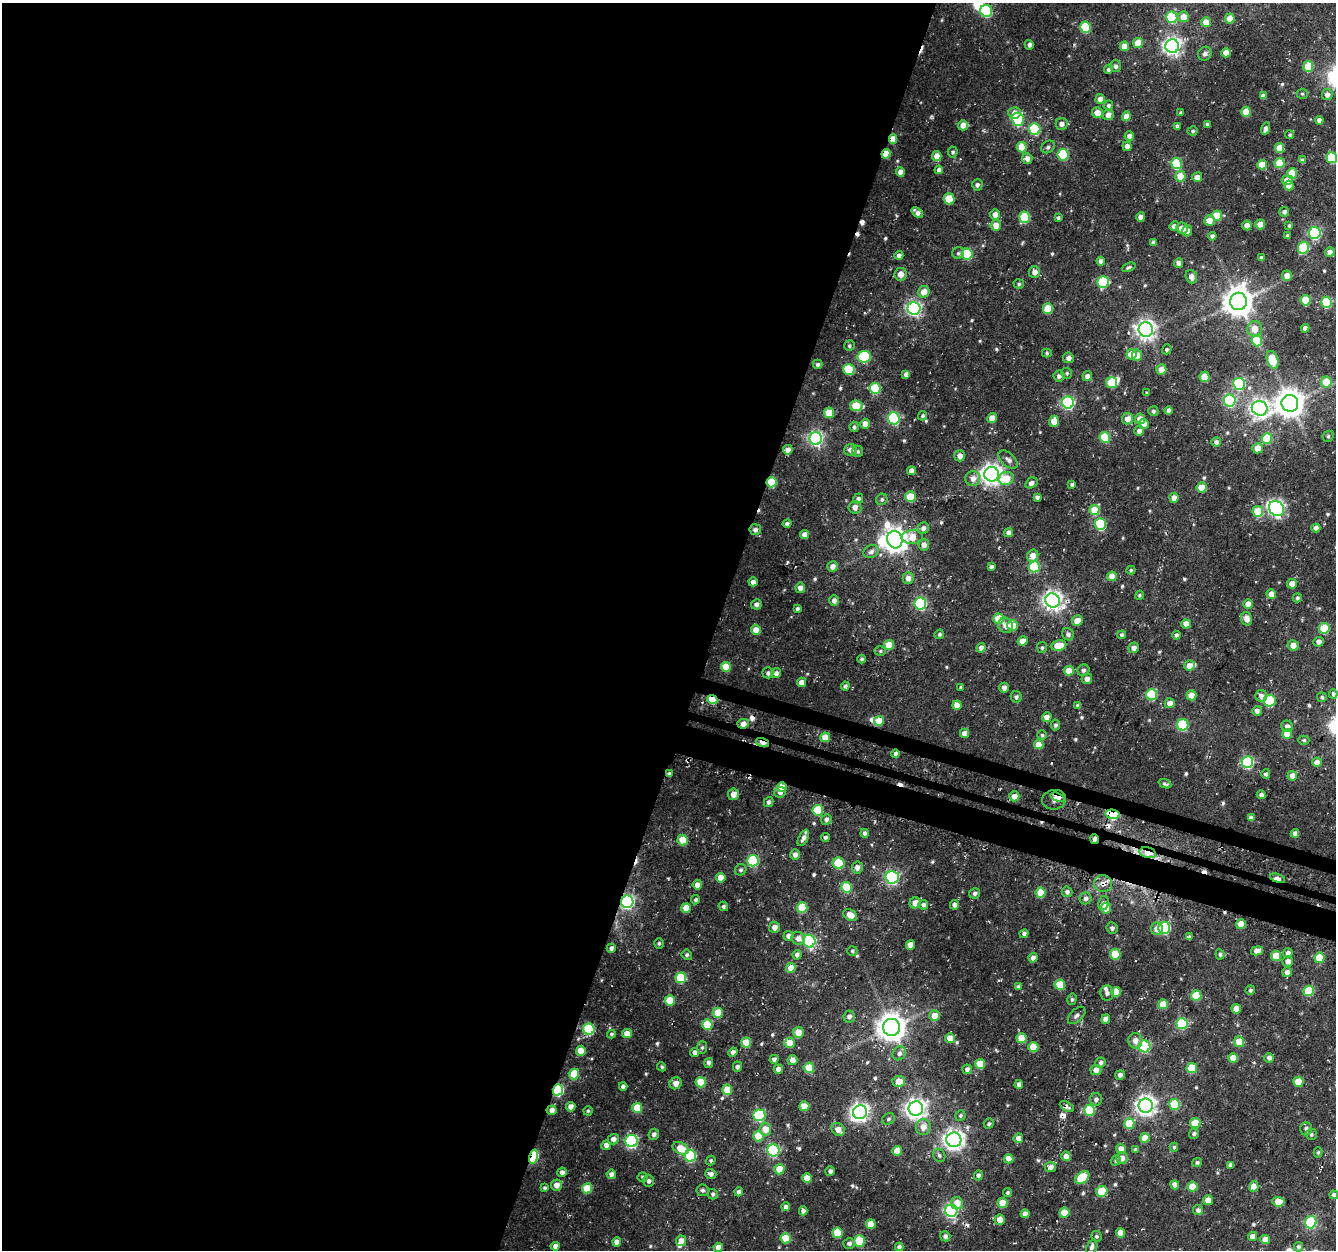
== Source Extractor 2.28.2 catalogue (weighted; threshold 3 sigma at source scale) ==
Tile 5 of 4 x 4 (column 1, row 2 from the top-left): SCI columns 31-1364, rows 2819-4066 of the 5390 x 5589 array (HDU 1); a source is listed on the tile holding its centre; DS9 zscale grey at full resolution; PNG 1338 x 1252 px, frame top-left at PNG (2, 3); each listed source drawn as its Kron ellipse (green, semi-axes under 4 px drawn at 4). Shown black and unused: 56% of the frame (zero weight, under 3 of 4 exposures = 4% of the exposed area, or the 3 px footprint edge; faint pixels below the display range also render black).
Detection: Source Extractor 2.28.2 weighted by HDU 2 'WHT'; one run over the whole footprint, this tile lists its part. Background 0.0431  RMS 0.0049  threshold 0.0219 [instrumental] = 3 sigma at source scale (4.5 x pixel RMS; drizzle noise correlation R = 1.50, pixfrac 1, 0.0396/0.0396 arcsec/px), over >= 5 px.
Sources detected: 577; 1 too faint to see at this stretch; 3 inside a brighter object's white glare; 15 cosmic-ray / hot-pixel residue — neither listed nor drawn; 4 inside a brighter listed object's ellipse — not listed separately; of the other 554, all 500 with FLUX_AUTO >= 0.714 (the completeness limit of this list) listed and drawn (54 fainter detections not listed), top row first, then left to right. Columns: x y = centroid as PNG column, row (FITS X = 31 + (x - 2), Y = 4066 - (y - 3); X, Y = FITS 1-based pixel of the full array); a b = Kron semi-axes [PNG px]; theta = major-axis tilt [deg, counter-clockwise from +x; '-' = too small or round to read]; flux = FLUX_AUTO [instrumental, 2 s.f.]
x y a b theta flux
986 11 6 6 - 42
1172 17 6 5 - 31
1183 17 5 5 - 6
1230 18 5 5 - 5.6
1206 22 5 5 - 5.5
1085 27 5 5 - 27
1138 43 5 5 - 8.1
1029 45 5 4 - 1.7
1124 46 5 4 - 5.5
1172 46 7 7 - 220
1226 53 4 4 - 4.7
1205 54 7 6 - 1.7
1115 66 6 5 - 1.4
1308 66 5 5 - 14
1108 69 5 4 - 1.2
1302 94 5 5 - 0.74
1327 94 5 5 - 2.4
1263 96 4 4 - 2.2
1100 99 5 4 - 3.6
1108 105 5 4 - 1.1
1246 112 5 5 - 12
1014 113 6 6 - 3.3
1097 113 5 5 - 4.9
1181 113 4 4 - 0.89
1108 115 5 5 - 3.4
1126 116 5 4 - 5.9
1018 119 6 6 - 45
1319 120 4 4 - 1.9
1062 124 6 6 - 2.2
1207 124 3 3 - 0.92
963 125 5 5 - 4.4
1177 126 4 3 - 0.94
1035 129 6 5 - 35
1265 129 6 3 71 1.7
1193 131 5 4 - 0.86
1290 135 4 4 - 0.84
1129 136 4 4 - 2.4
893 139 5 4 - 5.8
1127 146 5 4 - 2.4
1022 147 5 5 - 9.7
1048 147 7 5 37 1.3
1279 148 5 4 - 7.6
953 152 5 5 - 0.97
886 154 5 4 - 8.3
1063 155 5 5 - 30
937 156 5 4 - 5.1
1332 158 5 5 - 22
1027 159 5 5 - 2.9
1302 160 4 3 - 1.3
1279 163 5 5 - 11
1176 164 5 5 - 27
1262 165 5 4 - 8.2
939 170 4 4 - 2.4
900 172 4 4 - 3.4
1292 173 5 5 - 10
1180 176 5 5 - 8.5
1197 177 5 5 - 4
1287 180 5 5 - 6.1
977 185 6 5 - 1.4
1289 186 5 4 - 4.9
949 199 5 5 - 14
1284 212 5 4 - 1.1
917 213 6 4 -40 2.5
995 215 5 5 - 4.3
1217 215 5 5 - 11
1025 217 5 5 - 26
1058 217 4 4 - 0.91
1141 217 5 4 - 3.2
1209 221 5 5 - 4.6
1260 224 5 5 - 5.8
996 225 5 5 - 5.6
1247 225 5 5 - 3.6
1174 226 5 4 - 2.5
1289 226 4 3 - 0.78
1182 228 6 5 - 5.2
1187 231 5 5 - 2.6
1315 233 6 6 - 61
1212 236 4 4 - 1.8
1288 236 4 3 - 0.99
1153 242 4 3 - 1.4
1303 248 6 5 - 27
1330 252 5 4 - 3
958 253 6 6 - 1
967 254 5 5 - 26
899 255 4 4 - 2
1261 257 3 3 - 0.88
1101 261 4 4 - 1.9
1179 263 4 4 - 2
1129 267 7 4 22 0.91
1034 272 6 5 - 3
900 274 6 6 - 4.6
1287 276 5 5 - 3.9
1191 277 7 5 -69 3
1103 282 6 5 - 27
1019 284 5 5 - 0.85
924 292 6 5 - 5.5
1305 300 5 5 - 16
1238 301 8 8 - 750
1327 302 5 5 - 28
914 308 6 6 - 130
1048 309 5 5 - 14
1305 328 4 4 - 2.4
1255 329 8 7 - 5.2
1146 330 7 7 - 250
1257 341 5 5 - 18
849 346 5 5 - 0.97
1167 349 5 4 - 0.96
1047 353 5 4 - 0.79
1131 354 5 5 - 8.7
1137 355 5 5 - 5.8
864 357 6 6 - 39
1068 358 5 5 - 2.1
1273 360 9 5 -71 14
818 364 5 4 - 1
849 369 5 5 - 15
1161 369 5 5 - 4.8
1067 373 5 5 - 0.81
906 374 4 4 - 2.2
1059 376 5 5 - 1.7
1087 376 5 4 - 2.3
1204 377 5 5 - 9.9
1326 382 5 5 - 12
1111 383 5 5 - 16
1239 384 6 6 - 47
875 388 5 5 - 27
1147 393 4 3 - 0.86
1230 400 6 6 - 55
1068 402 6 6 - 77
1290 403 8 8 - 680
856 406 6 5 - 14
1260 408 8 7 - 200
1153 411 5 5 - 1
1168 411 4 4 - 2
829 413 5 5 - 12
923 416 5 4 - 1.1
894 418 6 6 - 64
992 418 5 4 - 6.3
1127 419 6 5 - 4.7
1140 419 5 5 - 4.5
1054 421 5 5 - 5.6
865 424 5 5 - 3.7
1144 424 5 5 - 4.8
854 427 5 4 - 1.3
1139 431 5 5 - 2.5
1328 436 6 5 - 0.85
1105 437 5 5 - 24
816 439 6 6 - 120
1267 439 5 5 - 19
1216 442 5 5 - 2.1
1258 448 5 5 - 6.4
788 450 5 4 - 3.2
851 450 6 6 - 2.8
858 451 5 5 - 0.88
960 456 5 5 - 2.9
1008 460 11 6 -43 2
911 471 4 4 - 3
992 474 7 7 - 300
973 478 7 7 - 3.4
1006 478 7 6 - 10
772 482 5 5 - 18
1031 483 6 5 - 2
1072 484 4 3 - 1
1202 487 5 5 - 8.7
910 497 5 5 - 13
1037 497 4 4 - 1.3
1174 498 5 4 - 3.5
858 499 5 5 - 1.7
882 499 6 5 - 0.99
855 507 6 6 - 2.5
1276 508 8 7 - 130
1095 510 5 5 - 13
1258 511 5 5 - 16
787 524 4 4 - 1.6
1100 524 5 5 - 34
923 528 6 5 - 2
1316 528 4 4 - 2.8
755 530 5 5 - 1.7
1009 533 4 4 - 3
804 534 4 4 - 3.4
912 537 11 7 0 7.5
895 540 9 7 -69 450
924 545 6 5 - 2.8
871 552 8 6 27 1.9
1033 556 6 5 - 4.3
832 566 5 5 - 3.3
991 567 4 3 - 1.1
1034 567 5 5 - 28
1131 570 4 4 - 0.71
1112 576 5 5 - 6.2
908 578 6 5 - 3.2
753 582 4 4 - 2.5
1292 584 5 4 - 4.7
800 588 5 4 - 2.8
1271 594 5 5 - 4.6
1139 595 4 4 - 0.75
1297 598 4 4 - 0.98
834 600 5 5 - 2.2
1053 600 7 7 - 240
756 604 5 5 - 2
920 604 6 6 - 60
1248 604 5 5 - 4.6
797 609 4 4 - 1.3
999 619 5 5 - 15
1247 619 7 5 -75 3.6
1077 621 5 5 - 5.4
1186 624 5 4 - 5
1006 625 8 7 - 3
1013 626 5 5 - 9
1324 628 5 5 - 21
756 630 5 5 - 5.3
939 634 5 4 - 1.2
1068 634 6 5 - 1.4
1122 635 4 4 - 1.1
1176 635 4 4 - 1.5
1023 641 5 4 - 5.6
1319 642 5 4 - 1.8
889 645 5 5 - 11
1059 645 8 5 8 8.6
1293 645 5 5 - 3.7
981 648 5 4 - 3.1
1042 648 5 5 - 0.94
1134 648 5 5 - 2.4
880 651 5 5 - 0.8
862 659 4 4 - 1.1
1189 666 5 5 - 5.6
726 667 5 5 - 14
1083 670 6 5 - 1.4
1069 671 5 5 - 7.7
768 673 5 5 - 1.6
776 673 5 4 - 2.8
1087 679 5 5 - 2.1
801 682 4 4 - 3.6
845 686 4 4 - 1.1
961 687 4 3 - 0.93
1004 688 5 4 - 2.5
1333 694 5 4 - 0.95
1152 695 5 5 - 33
1191 695 5 5 - 6.5
1261 696 6 6 - 2.6
1016 697 6 5 - 1.4
1322 697 5 5 - 0.85
712 700 5 4 - 17
1270 701 6 6 - 28
1170 703 5 5 - 3.4
957 705 4 4 - 5.8
1078 706 4 4 - 1.4
1257 711 5 5 - 1.9
1047 717 5 4 - 4.3
879 721 5 5 - 9
743 724 6 5 - 3.7
1055 725 5 4 - 1.1
1183 725 5 5 - 35
1287 726 6 5 - 2.2
964 733 5 4 - 4.1
1287 734 5 5 - 7.9
1042 735 5 5 - 1
825 737 5 4 - 6.1
1304 740 5 4 - 0.79
762 743 7 4 -19 7.3
1039 744 5 4 - 7.1
896 754 4 4 - 1.6
1247 762 6 6 - 51
1317 762 5 4 - 4.1
669 774 4 3 - 1.1
1266 774 5 4 - 1.3
1292 776 5 4 - 3.3
1165 784 7 4 -23 1.1
782 787 5 5 - 8.7
780 792 6 5 - 2.1
733 794 6 5 - 3.9
1261 795 4 4 - 1.5
1014 796 5 5 - 3.9
1058 797 7 3 -17 8.9
1054 800 12 10 9 8.8
769 802 5 4 - 1.6
818 810 5 5 - 21
1113 814 7 4 -10 40
1251 818 4 4 - 2
826 819 5 5 - 1.6
865 833 4 4 - 1.7
1295 833 4 4 - 2.2
825 837 4 4 - 1.1
803 838 9 4 64 2.1
1094 839 5 4 - 6.3
683 840 5 5 - 11
1148 853 8 5 -13 6.8
795 855 5 5 - 2.3
753 861 6 5 - 41
839 863 6 5 - 18
857 867 6 5 - 2.6
741 870 6 5 - 1.1
892 877 6 6 - 93
721 878 5 4 - 6.6
1278 878 8 3 -18 8.7
1103 884 9 8 - 3.4
697 885 4 4 - 3.5
846 887 5 5 - 18
1067 892 5 5 - 1.4
975 893 5 5 - 1.4
1041 893 5 5 - 13
1086 898 6 6 - 1.7
696 900 5 4 - 0.99
627 902 6 6 - 100
915 903 6 5 - 4.7
1103 903 7 5 81 1.6
923 905 5 5 - 1.7
955 905 5 5 - 2
723 906 5 4 - 0.91
686 908 5 4 - 7.2
802 908 5 5 - 18
1106 908 5 5 - 8.2
850 915 7 5 -31 5.1
1241 924 5 5 - 7.4
774 927 5 5 - 2.4
1112 928 6 5 - 1.1
1164 928 6 6 - 46
1157 929 6 6 - 3.9
1024 934 5 4 - 1.5
788 936 5 5 - 2.3
1189 937 4 3 - 0.95
798 938 7 6 - 3
809 941 6 6 - 73
659 943 5 4 - 0.8
910 945 5 4 - 5
611 948 5 4 - 1.4
852 951 5 4 - 0.86
1257 951 6 4 9 4.3
1288 953 5 4 - 1.9
1115 954 5 5 - 16
1220 954 5 4 - 1.1
687 955 5 5 - 0.97
797 955 4 4 - 1.7
1276 956 5 5 - 11
1033 958 4 4 - 2.7
1319 958 5 5 - 14
1288 961 5 5 - 2.6
791 968 5 4 - 7.6
1287 972 5 5 - 2.3
681 978 5 5 - 22
1060 985 5 5 - 17
1018 986 4 3 - 0.84
1250 990 5 4 - 0.82
1309 991 5 5 - 20
1116 992 5 5 - 7.8
1107 993 7 6 - 1.8
1196 996 5 5 - 14
1072 999 6 4 76 0.81
670 1001 5 5 - 12
1163 1004 5 5 - 9.2
1236 1009 5 4 - 5.7
718 1013 5 5 - 12
1077 1015 10 6 44 1.8
849 1016 6 5 - 1.9
934 1016 5 5 - 5.5
1106 1019 4 4 - 4.1
707 1024 5 5 - 19
1182 1024 5 5 - 31
891 1027 8 8 - 640
589 1029 6 5 - 29
798 1032 5 5 - 6.7
611 1034 4 4 - 0.92
627 1034 5 4 - 5.8
950 1038 5 5 - 4.8
1022 1038 5 5 - 13
1135 1041 7 7 - 3.1
1239 1042 5 5 - 8.1
746 1043 5 5 - 11
789 1043 5 5 - 6.9
1144 1046 6 6 - 58
1033 1047 5 5 - 13
702 1048 6 5 - 1.1
581 1051 5 5 - 9.1
733 1052 5 4 - 2
695 1053 4 4 - 2
899 1053 7 6 - 2
1233 1058 5 4 - 6.1
1269 1058 5 5 - 2.1
774 1059 4 4 - 1.4
792 1060 5 5 - 3.3
1101 1062 5 5 - 1.3
709 1063 5 4 - 1.7
980 1064 5 5 - 14
662 1067 5 4 - 0.79
737 1067 5 4 - 1.3
809 1068 5 5 - 15
1192 1068 5 5 - 16
778 1069 4 4 - 2.8
967 1069 5 4 - 1.8
1096 1070 5 5 - 3.7
574 1074 5 5 - 16
1120 1075 5 4 - 1.8
899 1081 6 5 - 5.6
701 1082 5 5 - 16
1298 1082 5 5 - 10
676 1083 6 6 - 3.6
1019 1084 4 4 - 2.3
623 1086 4 4 - 1.7
558 1090 5 5 - 52
727 1090 5 5 - 13
1096 1099 6 6 - 1.5
1175 1104 5 5 - 23
804 1106 5 5 - 7.9
1146 1106 7 7 - 270
571 1107 4 4 - 4
1067 1107 8 4 -28 1.2
637 1108 5 5 - 13
916 1109 7 7 - 300
552 1110 5 5 - 2.8
1089 1110 5 5 - 26
588 1111 4 4 - 0.75
860 1112 7 7 - 220
759 1115 6 6 - 46
960 1116 5 5 - 0.77
888 1119 7 5 33 0.99
1129 1123 5 5 - 14
1195 1123 5 5 - 13
989 1124 5 5 - 0.92
923 1127 8 7 - 4.2
765 1129 6 6 - 6.9
838 1129 7 6 - 4.4
1306 1129 6 6 - 1.5
654 1134 6 5 - 1.9
1194 1134 5 5 - 1.2
1311 1134 5 5 - 0.98
758 1136 5 5 - 16
1018 1138 5 5 - 3
1145 1138 5 5 - 6.3
613 1139 6 5 - 2.9
954 1140 7 7 - 280
632 1141 6 6 - 77
606 1145 5 4 - 2.5
1174 1147 4 4 - 0.8
681 1148 8 5 -25 8.4
1121 1149 5 4 - 4.1
1136 1149 4 3 - 0.82
773 1150 6 6 - 60
897 1151 5 5 - 5.4
1318 1152 5 4 - 0.78
939 1155 7 5 -60 1.2
690 1156 6 5 - 45
1066 1156 5 4 - 3.4
533 1157 7 4 74 51
1122 1158 6 5 - 3.5
1009 1159 4 4 - 5.9
711 1160 5 4 - 0.85
1116 1160 5 4 - 0.83
1197 1162 5 4 - 1.1
1230 1165 4 3 - 1.4
1051 1167 5 5 - 2.4
779 1169 5 5 - 9
830 1171 5 4 - 1.6
562 1172 5 4 - 2
611 1174 5 4 - 2.7
711 1174 5 5 - 1.8
978 1175 5 4 - 1.4
643 1177 5 5 - 1
1082 1177 8 5 37 21
807 1178 5 4 - 7.6
648 1181 6 5 - 1.5
556 1185 5 5 - 3.6
1175 1185 4 4 - 3.8
1192 1187 5 5 - 12
1254 1187 5 4 - 5.7
545 1188 4 3 - 0.75
587 1188 5 5 - 13
702 1190 6 5 - 1.1
1102 1191 6 5 - 18
739 1192 4 4 - 1.7
1008 1192 4 4 - 0.83
713 1194 5 5 - 1.3
1334 1195 4 4 - 1.6
1208 1200 5 5 - 4.8
1278 1202 6 4 -8 8.1
957 1203 6 6 - 5.8
1002 1203 5 5 - 9.4
786 1207 4 4 - 1.7
1198 1210 5 5 - 1.9
803 1211 4 4 - 1.8
951 1211 6 6 - 97
1064 1213 5 5 - 8.6
1025 1214 4 4 - 3.3
1000 1220 5 5 - 5.7
1311 1222 6 5 - 53
871 1224 5 4 - 7.6
837 1233 5 5 - 13
1120 1233 4 4 - 5.5
945 1236 5 5 - 1.8
1096 1236 5 5 - 0.98
1252 1236 5 4 - 3.3
786 1238 5 5 - 15
1265 1240 5 4 - 5.2
681 1241 5 5 - 3.8
860 1241 5 5 - 25
617 1242 4 4 - 3.3
849 1243 6 5 - 1.5
555 1246 4 4 - 2.4
718 1247 4 4 - 3.7
899 1247 4 4 - 1.4
1092 1247 8 5 69 1.8
1299 1247 5 4 - 1.1
Overlapping masked pixels (flux is a lower limit): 22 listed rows (the first 20) at x y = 893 139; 886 154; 772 482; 1053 600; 801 682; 712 700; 879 721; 743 724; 762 743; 669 774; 782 787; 1058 797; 1113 814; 1094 839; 1148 853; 1278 878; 1103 884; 627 902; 558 1090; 1067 1107
Isophote crosses this tile's border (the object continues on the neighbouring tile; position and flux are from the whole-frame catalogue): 2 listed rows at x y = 1332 158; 1334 1195